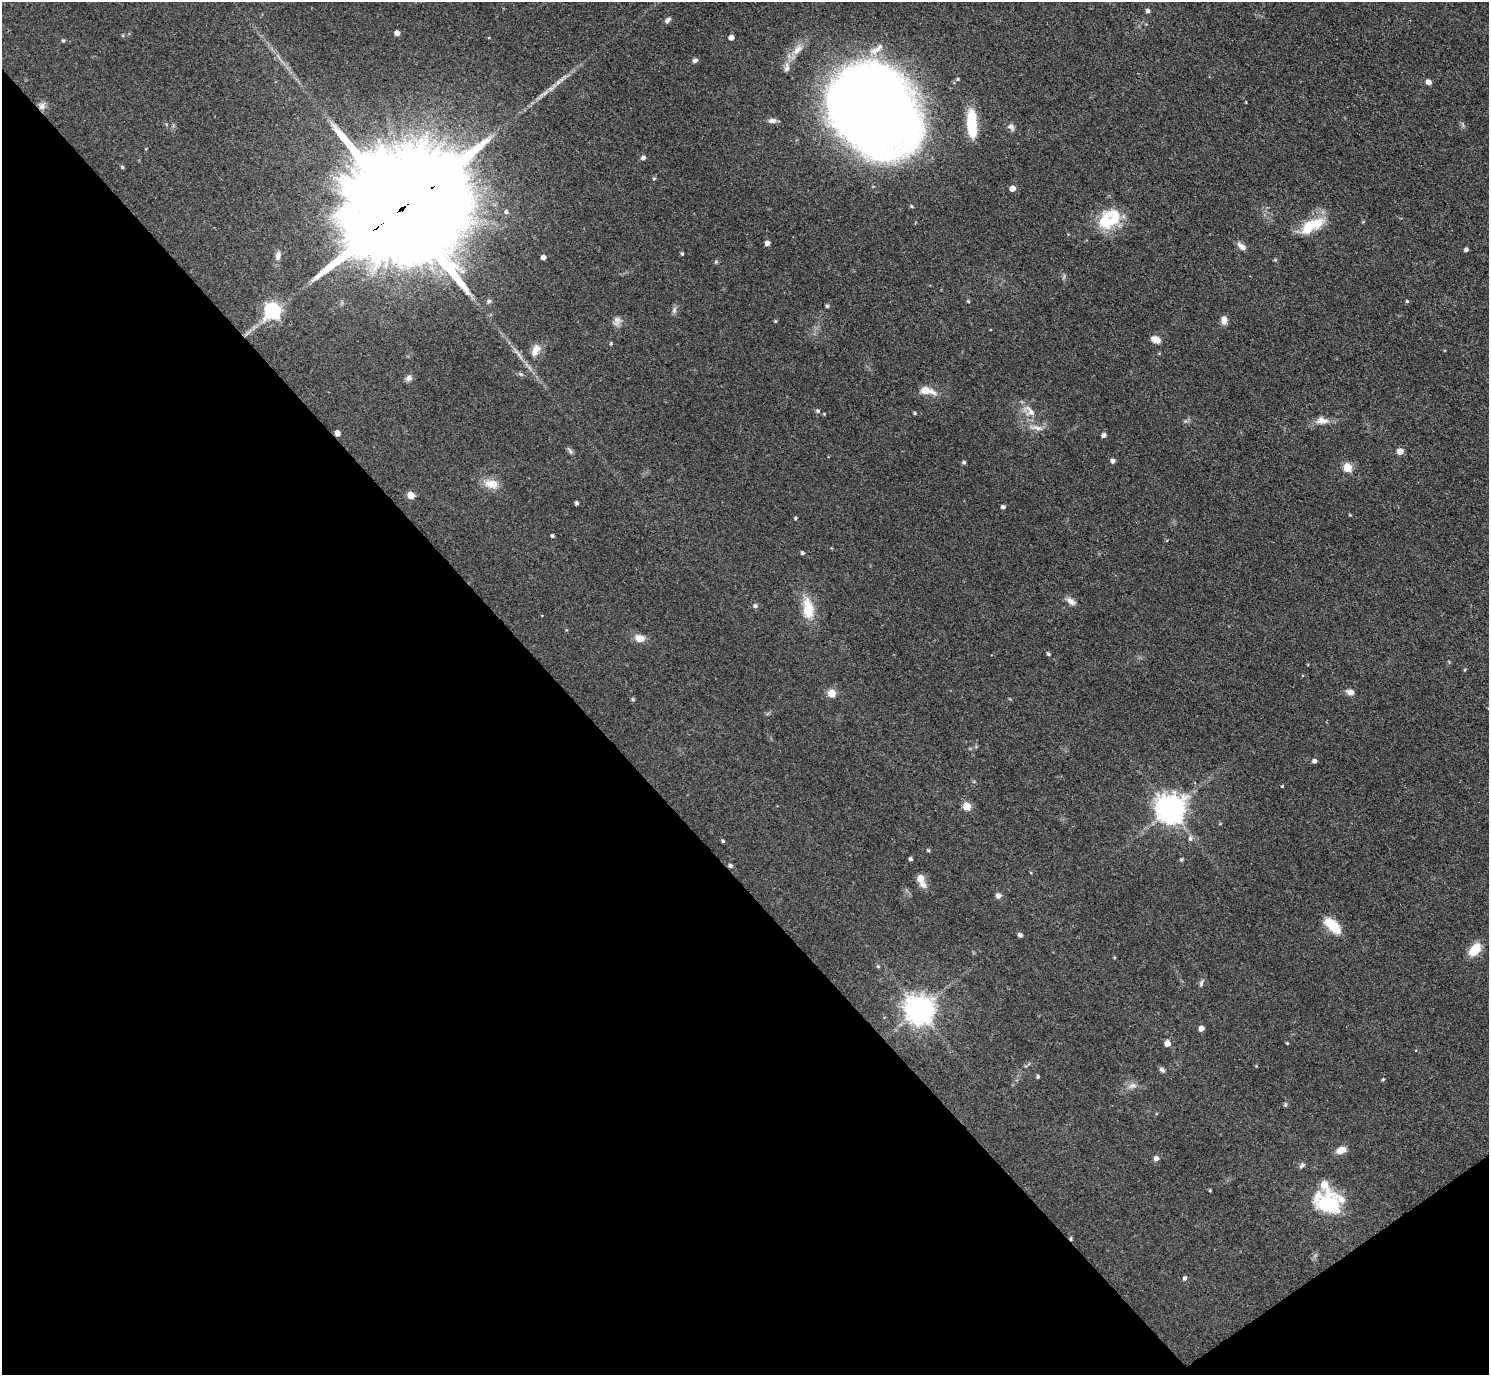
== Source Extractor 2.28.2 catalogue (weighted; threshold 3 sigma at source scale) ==
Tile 14 of 4 x 4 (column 2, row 4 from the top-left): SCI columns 1490-2976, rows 299-1671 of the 5953 x 5949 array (HDU 1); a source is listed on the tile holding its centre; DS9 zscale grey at full resolution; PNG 1491 x 1377 px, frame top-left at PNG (2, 2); no overlay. Shown black and unused: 40% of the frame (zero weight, under 3 of 4 exposures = <1% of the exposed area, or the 3 px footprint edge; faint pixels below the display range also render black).
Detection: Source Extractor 2.28.2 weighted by HDU 2 'WHT'; one run over the whole footprint, this tile lists its part. Background 0.0648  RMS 0.0054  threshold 0.0241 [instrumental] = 3 sigma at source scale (4.5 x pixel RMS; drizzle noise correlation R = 1.50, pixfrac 1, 0.05/0.05 arcsec/px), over >= 5 px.
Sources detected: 115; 1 cosmic-ray / hot-pixel residue — not listed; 4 inside a brighter listed object's ellipse — not listed separately; the other 110 listed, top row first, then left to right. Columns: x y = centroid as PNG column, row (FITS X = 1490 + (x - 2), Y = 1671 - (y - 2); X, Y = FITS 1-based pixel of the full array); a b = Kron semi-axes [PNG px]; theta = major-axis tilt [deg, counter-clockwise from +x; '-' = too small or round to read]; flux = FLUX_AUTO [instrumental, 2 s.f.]
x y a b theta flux
1148 11 5 5 - 1.4
668 20 8 5 42 1.5
397 33 4 4 - 3.7
731 37 4 4 - 3.4
63 41 5 4 - 0.64
797 49 21 10 49 6.7
695 60 5 4 - 1.8
787 67 14 7 81 3.4
1428 82 5 4 - 3.1
552 88 19 6 41 4.1
42 106 12 8 56 2.7
873 110 70 57 -37 1100
772 120 10 6 4 2.3
972 123 30 10 -87 22
1011 127 11 8 -44 2.1
643 158 5 5 - 1.7
122 167 4 4 - 0.74
654 179 5 4 - 0.68
1012 188 5 4 - 4.7
404 207 50 25 35 32000
506 212 6 5 - 1
1106 222 27 21 84 19
1363 222 5 3 - 0.45
1312 226 32 13 27 18
767 243 4 4 - 2.8
1242 246 12 6 -42 3.1
1466 250 4 4 - 1.5
682 254 5 4 - 0.78
278 256 13 7 79 2.6
543 257 4 4 - 2.1
1275 260 4 4 - 0.59
716 262 6 4 -17 0.66
489 301 7 6 - 1.2
968 301 5 3 - 0.55
1407 301 4 4 - 0.69
827 306 5 5 - 0.81
674 310 10 5 77 1.6
272 311 7 7 - 130
1224 320 9 7 88 3.4
617 321 12 10 83 3.1
775 321 4 3 - 0.65
1155 339 11 7 -20 3.9
611 343 4 4 - 0.59
536 350 19 10 62 6.2
518 353 29 4 -51 4.6
409 378 9 7 26 1.9
926 391 13 6 -13 10
818 411 5 5 - 1.1
1030 411 19 12 -55 6.6
915 413 4 3 - 0.74
1322 421 17 9 -5 4.8
337 433 5 4 - 3.5
1104 435 4 4 - 2.1
570 451 13 4 -55 1.3
1400 451 5 5 - 6.5
1113 461 5 4 - 1.8
964 462 5 4 - 1
1347 467 5 5 - 18
491 484 18 11 -5 7.5
411 495 5 5 - 8.6
576 503 4 3 - 1.3
1003 507 4 4 - 1.5
1350 515 4 3 - 0.5
795 518 4 3 - 0.73
552 536 4 4 - 0.89
802 553 4 4 - 1.1
1071 601 14 7 -37 2.8
755 606 7 6 - 1.2
808 608 30 14 -82 14
640 638 13 10 -10 4.4
1048 654 5 4 - 0.96
1465 670 4 3 - 0.54
1350 692 10 7 -13 2.6
832 693 5 5 - 14
633 699 5 4 - 0.8
1314 761 5 4 - 1.8
1282 786 3 3 - 0.44
967 806 5 5 - 13
1170 809 9 9 - 760
1190 839 7 6 - 1.7
723 841 4 3 - 0.82
928 850 4 4 - 0.75
910 859 4 4 - 1.2
1181 860 4 4 - 0.79
730 866 5 4 - 1.3
1031 873 4 3 - 0.42
920 878 6 6 - 6.6
923 884 11 8 -48 3
998 896 7 7 - 1.9
1332 925 19 9 -42 15
1020 935 4 4 - 2.1
1475 950 14 9 51 11
878 966 5 4 - 0.71
1201 983 11 5 70 1.5
919 1010 9 9 - 730
1201 1028 5 5 - 3.3
1167 1043 5 5 - 4.4
1287 1043 3 3 - 0.56
1256 1066 4 4 - 0.42
1162 1070 9 6 -44 1.4
1038 1077 4 4 - 0.84
1383 1079 5 3 - 0.57
1132 1086 14 7 17 3.1
1285 1105 6 5 - 0.8
1341 1150 12 7 18 4.9
1156 1158 6 5 - 2.2
1302 1165 8 6 41 1.4
1210 1190 3 3 - 0.6
1328 1204 28 23 4 34
1184 1278 6 5 - 1.3
Overlapping masked pixels (flux is a lower limit): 4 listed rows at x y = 42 106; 404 207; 337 433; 730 866